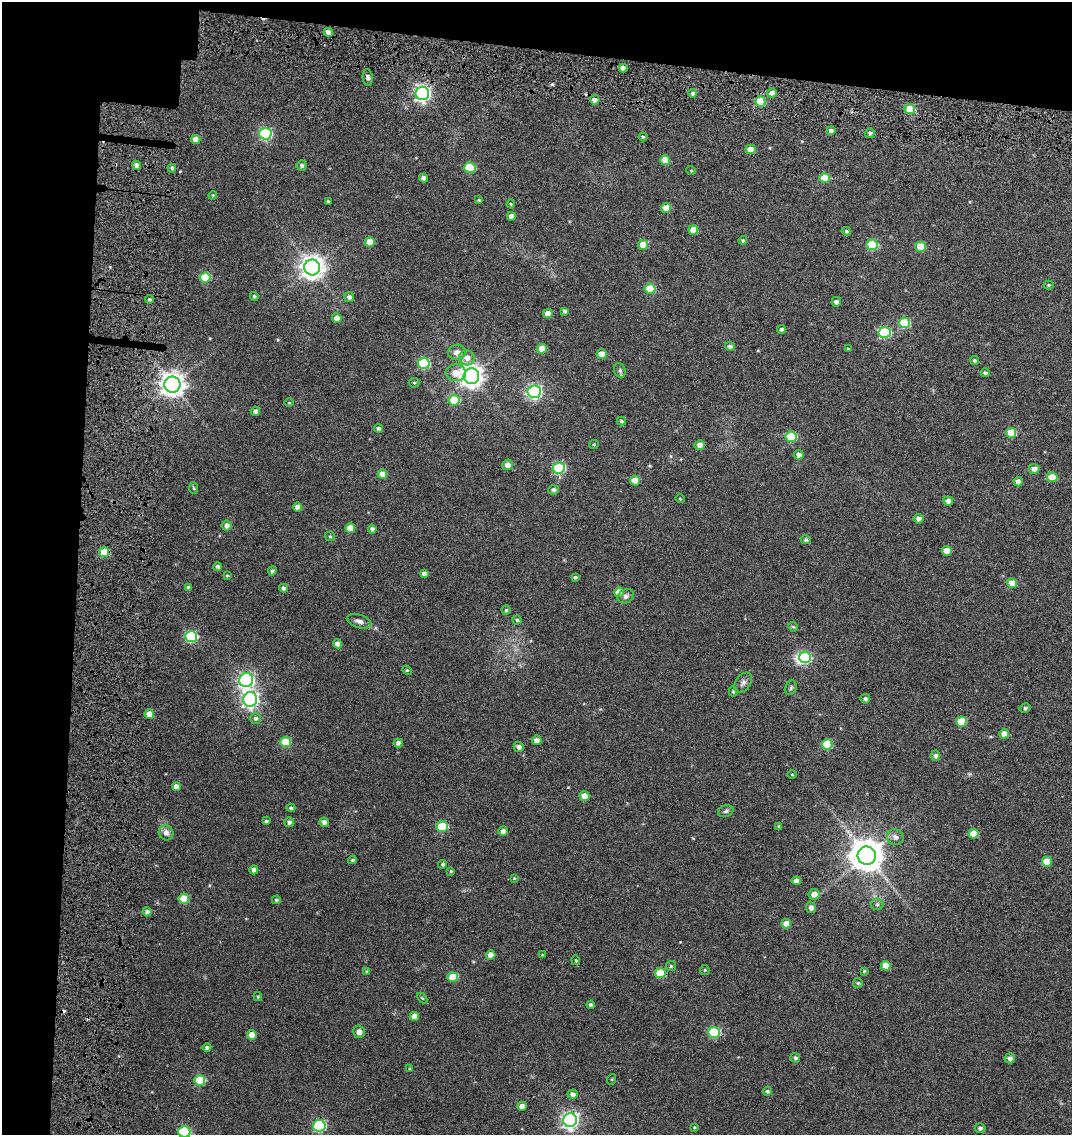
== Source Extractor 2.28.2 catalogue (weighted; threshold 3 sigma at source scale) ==
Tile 1 of 2 x 2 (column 1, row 1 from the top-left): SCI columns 221-1290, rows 1248-2380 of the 2589 x 2496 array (HDU 1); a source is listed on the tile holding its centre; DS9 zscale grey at full resolution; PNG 1074 x 1137 px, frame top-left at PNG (2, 2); each listed source drawn as its Kron ellipse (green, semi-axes under 4 px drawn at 4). Shown black and unused: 12% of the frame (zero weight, under 4 of 7 exposures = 17% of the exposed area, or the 3 px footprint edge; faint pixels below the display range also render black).
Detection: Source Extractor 2.28.2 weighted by HDU 2 'WHT'; one run over the whole footprint, this tile lists its part. Background 0.0315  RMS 0.0066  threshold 0.0269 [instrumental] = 3 sigma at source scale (4.09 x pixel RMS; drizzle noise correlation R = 1.36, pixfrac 0.8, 0.0396/0.0396 arcsec/px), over >= 5 px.
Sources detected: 194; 2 cosmic-ray / hot-pixel residue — neither listed nor drawn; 1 inside a brighter listed object's ellipse — not listed separately; the other 191 listed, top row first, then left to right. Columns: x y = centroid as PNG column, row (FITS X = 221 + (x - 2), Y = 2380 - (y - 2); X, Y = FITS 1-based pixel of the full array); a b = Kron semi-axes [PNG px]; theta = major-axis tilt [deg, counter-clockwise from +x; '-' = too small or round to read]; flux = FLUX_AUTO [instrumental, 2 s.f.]
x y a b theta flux
328 32 5 4 - 3.7
623 68 4 4 - 4.2
368 77 8 5 -85 1.8
422 93 7 6 - 170
693 93 4 4 - 1.5
772 93 5 4 - 3.8
595 100 5 4 - 4.7
760 101 5 5 - 15
910 109 5 5 - 19
831 131 4 4 - 1.8
870 133 5 5 - 1.6
265 134 6 6 - 69
643 137 4 4 - 0.87
196 139 4 4 - 4.7
751 149 5 4 - 6.4
665 160 5 5 - 7.9
137 165 4 4 - 2.8
302 165 5 5 - 1.6
470 167 5 5 - 26
172 168 4 3 - 1.3
691 170 5 3 - 0.5
424 178 4 4 - 2.4
825 178 5 5 - 14
213 195 4 3 - 0.55
479 200 4 3 - 0.69
328 201 3 3 - 0.78
511 204 4 4 - 0.64
666 208 5 5 - 8.1
511 216 4 4 - 3.4
693 230 5 4 - 9.3
846 231 5 4 - 1
743 240 4 4 - 0.86
370 242 5 5 - 8.6
643 245 5 5 - 8.1
872 245 5 5 - 30
921 247 5 5 - 15
312 267 8 8 - 500
205 277 5 5 - 21
1049 285 5 4 - 0.74
650 289 5 5 - 18
254 297 4 4 - 0.93
349 297 5 5 - 2.1
149 299 4 4 - 0.81
836 302 5 5 - 1.8
565 311 4 4 - 1.3
548 314 4 4 - 4.5
337 318 5 4 - 4
904 323 5 5 - 28
781 329 4 4 - 1.5
885 332 6 5 - 43
730 346 5 4 - 1.5
542 349 5 5 - 8.6
848 349 4 3 - 0.71
457 352 9 7 5 3.8
602 354 5 5 - 5.8
467 358 8 7 - 4.5
974 360 5 4 - 1
424 363 6 5 - 47
620 370 7 5 -71 1.6
456 373 10 8 -5 7.3
985 373 4 4 - 1.5
471 376 8 8 - 440
414 383 5 5 - 0.77
172 385 8 8 - 550
534 392 6 6 - 110
454 400 5 5 - 20
289 403 4 3 - 0.41
255 411 4 4 - 1.9
621 421 5 3 - 0.95
378 428 4 4 - 1.7
1011 433 5 5 - 16
791 437 5 5 - 28
594 444 5 4 - 0.69
700 445 5 5 - 3.8
799 455 5 5 - 2.4
508 465 5 5 - 3.5
559 468 6 5 - 51
1034 469 5 5 - 3.1
382 474 5 4 - 6.4
1052 477 5 5 - 8.6
635 481 5 5 - 8.2
1018 482 5 4 - 3.3
194 488 6 4 -86 0.65
553 490 5 4 - 1.7
680 499 5 3 - 0.46
948 501 4 4 - 3.6
298 507 4 4 - 3.7
918 519 5 5 - 2.3
227 526 5 5 - 2.7
350 528 5 5 - 8.7
372 529 4 4 - 1.8
330 536 5 5 - 0.72
806 540 5 4 - 1.2
947 551 5 5 - 8.5
104 552 5 5 - 19
218 567 4 4 - 1.7
272 571 4 3 - 1.2
424 574 4 4 - 2.4
227 576 4 4 - 0.68
575 577 4 3 - 0.88
1012 583 5 5 - 6.7
188 587 4 4 - 1.1
284 588 4 4 - 2.1
619 592 5 5 - 9.2
626 596 8 7 - 2
506 610 4 4 - 0.79
517 620 4 4 - 0.81
359 621 12 6 -17 2.9
793 627 5 4 - 0.75
191 637 6 5 - 60
337 644 4 4 - 3.6
805 657 6 5 - 40
407 670 5 4 - 0.68
246 680 7 7 - 140
743 683 11 7 53 2.3
791 688 7 5 69 1.2
733 691 5 4 - 0.85
250 699 7 7 - 180
865 699 5 4 - 1.3
1025 708 5 4 - 1.2
149 714 4 4 - 6.2
256 718 5 5 - 1.5
961 722 5 5 - 18
1004 734 5 5 - 5.4
537 740 5 4 - 2.8
286 742 5 5 - 19
398 743 4 4 - 1.7
827 744 5 5 - 25
519 747 5 4 - 2.3
935 756 5 4 - 1.7
792 775 5 3 - 0.48
176 787 4 4 - 4
584 796 5 5 - 6.6
291 808 4 4 - 0.95
726 811 8 5 17 1.3
266 821 4 3 - 0.95
289 822 5 5 - 1.7
324 822 5 4 - 2.5
442 826 5 5 - 27
779 827 4 4 - 1.3
503 831 4 4 - 2.9
166 833 8 7 - 3
973 834 5 5 - 10
895 837 8 7 - 3
867 856 9 9 - 1100
352 860 4 3 - 0.86
1047 862 5 5 - 11
443 864 4 4 - 1
254 870 4 4 - 2
451 871 3 3 - 0.56
514 878 4 3 - 0.49
796 881 4 4 - 3
814 894 5 5 - 4.4
184 899 5 5 - 16
276 900 4 4 - 0.99
877 904 6 6 - 1.1
811 908 5 5 - 2.6
147 912 4 4 - 1.6
786 924 5 4 - 6.4
491 955 5 4 - 4
542 955 4 3 - 0.43
576 960 5 4 - 0.7
671 966 5 5 - 1
886 966 5 5 - 7.9
705 970 5 4 - 0.7
367 971 4 4 - 0.62
864 971 4 3 - 0.62
660 973 5 5 - 20
453 977 5 5 - 13
858 983 5 5 - 0.96
258 997 4 3 - 0.72
422 998 6 4 -44 0.69
591 1005 4 4 - 1.7
414 1016 4 4 - 5
359 1032 6 6 - 3
714 1032 6 5 - 38
252 1035 5 4 - 6
207 1047 4 4 - 1.3
795 1058 5 4 - 1.6
1010 1058 5 5 - 2.1
410 1069 3 3 - 0.68
612 1079 5 3 - 0.53
200 1080 5 5 - 27
767 1091 4 4 - 1.1
573 1094 5 4 - 2.6
522 1106 4 4 - 4.1
570 1120 7 6 - 190
319 1126 6 6 - 67
694 1127 4 3 - 0.5
980 1128 5 5 - 1.4
184 1132 6 5 - 56
Overlapping masked pixels (flux is a lower limit): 2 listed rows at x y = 595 100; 104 552
Isophote crosses this tile's border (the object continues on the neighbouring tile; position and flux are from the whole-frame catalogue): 1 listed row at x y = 184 1132